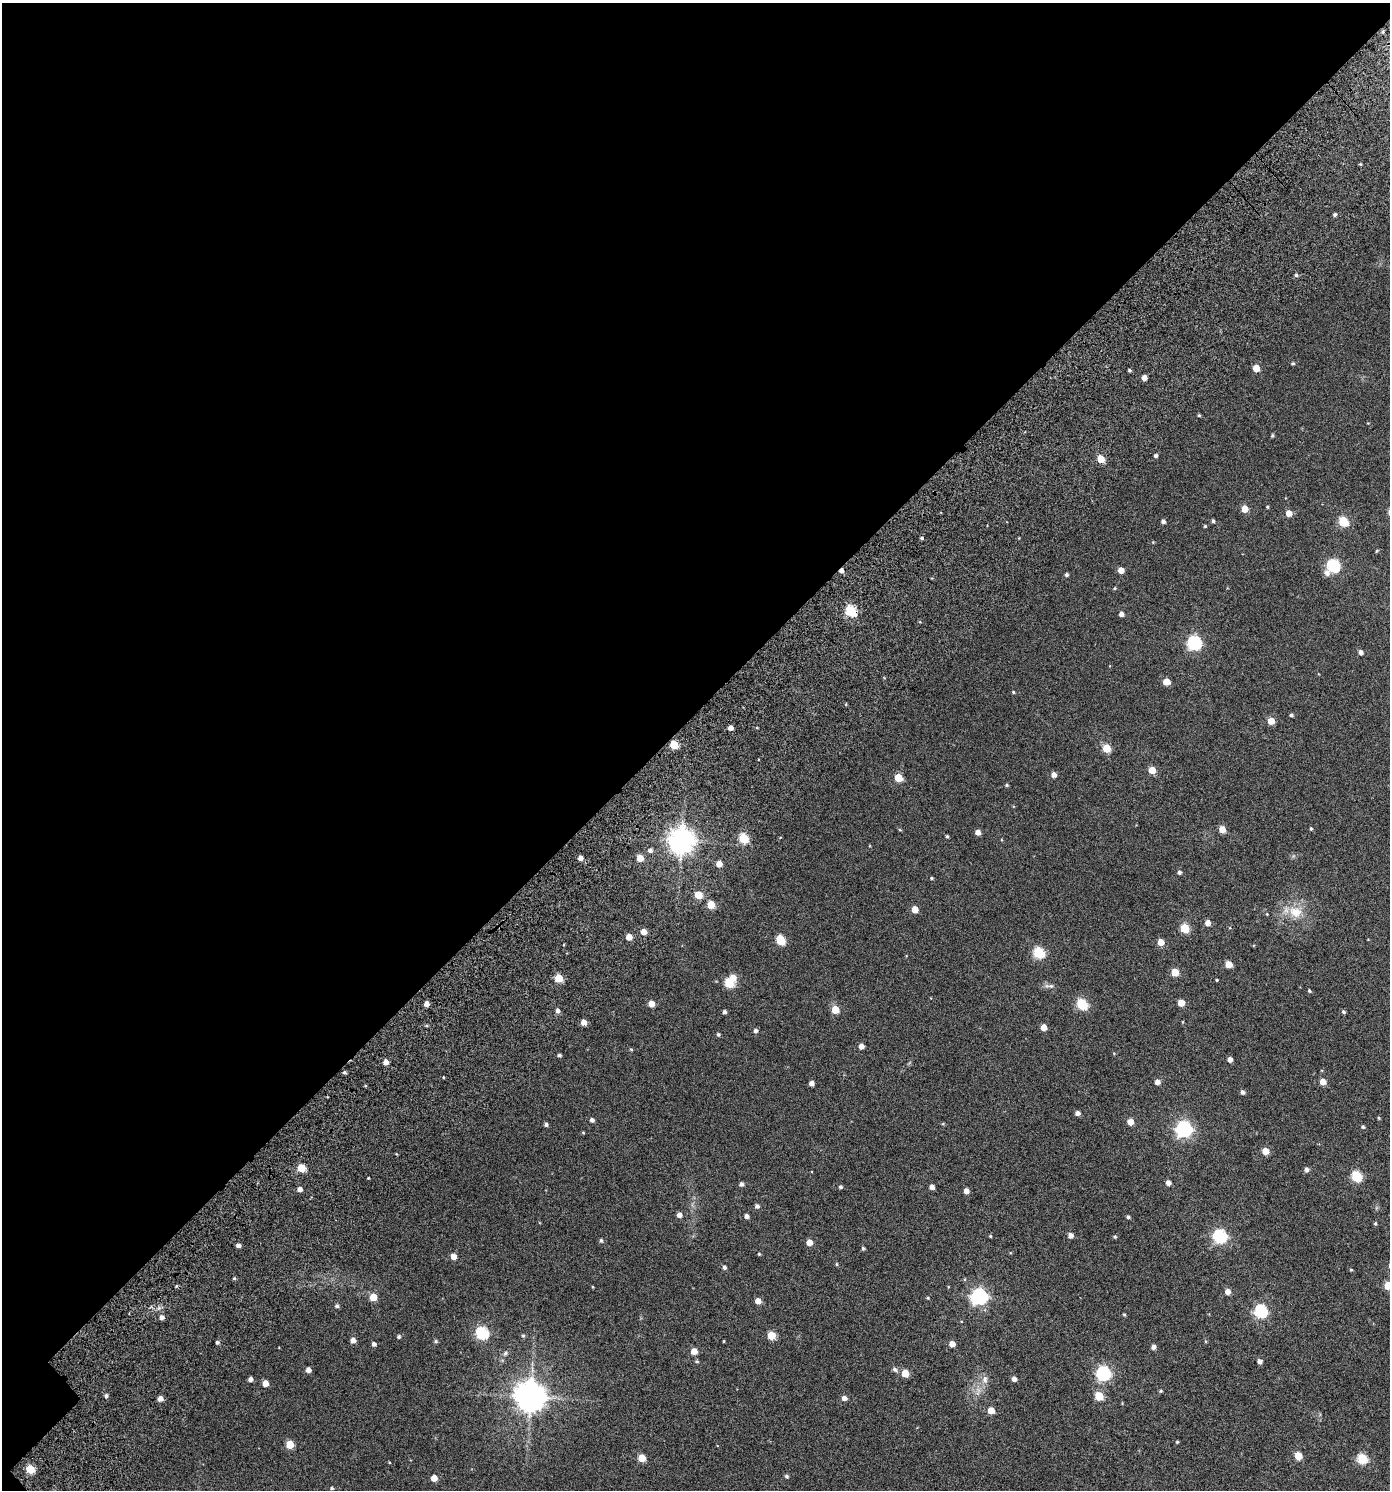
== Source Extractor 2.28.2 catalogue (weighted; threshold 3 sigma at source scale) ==
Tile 1 of 2 x 2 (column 1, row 1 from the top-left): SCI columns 173-1560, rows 1633-3120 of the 3261 x 3269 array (HDU 1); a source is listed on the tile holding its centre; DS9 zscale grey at full resolution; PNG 1392 x 1492 px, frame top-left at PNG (2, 3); no overlay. Shown black and unused: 48% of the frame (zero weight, under 3 of 6 exposures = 13% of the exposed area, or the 3 px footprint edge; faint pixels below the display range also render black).
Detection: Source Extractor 2.28.2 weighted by HDU 2 'WHT'; one run over the whole footprint, this tile lists its part. Background 0.0296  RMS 0.013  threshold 0.0536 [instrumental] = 3 sigma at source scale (4.09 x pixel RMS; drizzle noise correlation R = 1.36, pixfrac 0.8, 0.0396/0.0396 arcsec/px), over >= 5 px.
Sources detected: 183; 1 inside a brighter object's white glare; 1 cosmic-ray / hot-pixel residue — not listed; the other 181 listed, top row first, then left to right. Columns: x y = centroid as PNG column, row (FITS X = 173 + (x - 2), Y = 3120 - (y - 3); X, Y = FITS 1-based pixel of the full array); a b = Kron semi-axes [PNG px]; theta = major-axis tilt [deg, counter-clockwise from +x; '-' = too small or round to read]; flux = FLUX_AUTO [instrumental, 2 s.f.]
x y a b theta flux
1335 215 4 4 - 2
1296 275 4 4 - 1.9
1293 363 4 4 - 1.3
1256 368 5 5 - 17
1129 370 4 3 - 1.6
1144 378 4 4 - 6.8
1199 415 4 3 - 1.3
1272 436 5 3 - 1.3
1156 456 4 4 - 2.2
1101 459 5 5 - 25
1267 507 4 3 - 1
1245 509 5 5 - 15
1289 513 5 5 - 10
1163 521 4 4 - 3.4
1213 521 4 3 - 1.8
1343 521 5 5 - 54
1205 526 4 4 - 1.2
922 538 4 4 - 1.7
1153 542 4 4 - 0.82
1377 551 5 3 - 1
1333 566 6 6 - 130
1121 570 5 4 - 10
1327 573 7 7 - 5.4
1066 575 4 4 - 2.1
1115 588 5 3 - 0.98
851 611 6 5 - 88
1121 614 4 4 - 4.9
1194 643 6 6 - 180
1361 652 5 4 - 4.2
1166 682 5 5 - 13
1013 692 4 3 - 1.1
1291 715 4 3 - 1.9
1271 721 5 5 - 17
730 728 4 4 - 6
674 744 5 5 - 29
1107 748 5 5 - 28
1152 770 5 5 - 20
1054 775 5 5 - 5.7
898 778 5 5 - 30
1006 785 4 4 - 1.4
1222 829 5 5 - 14
1311 829 4 3 - 1.4
900 830 5 3 - 0.98
978 832 4 4 - 7.2
947 836 4 3 - 1.4
743 838 5 5 - 51
681 841 8 8 - 1100
650 851 6 5 - 3.4
580 858 4 4 - 6.5
640 858 5 4 - 16
719 864 5 5 - 9.7
1179 872 4 4 - 2.4
931 878 4 3 - 1.3
698 895 5 5 - 25
711 905 5 5 - 24
915 909 5 5 - 14
1295 912 19 14 -30 20
1208 923 5 4 - 7.2
1185 928 5 5 - 42
644 932 5 5 - 10
629 937 5 5 - 12
781 940 6 5 - 44
1161 942 5 5 - 13
1039 953 6 5 - 80
1229 964 5 5 - 16
1175 972 5 5 - 20
559 978 5 5 - 31
1217 980 3 3 - 1.1
729 983 5 5 - 47
1050 986 14 5 -5 3.8
1309 991 4 3 - 1.3
1181 1003 5 5 - 15
426 1004 4 4 - 6.4
652 1004 5 5 - 11
1082 1004 6 5 - 75
835 1010 5 5 - 24
557 1011 5 5 - 3.4
724 1012 4 3 - 2.5
1344 1012 5 4 - 1.9
584 1022 5 5 - 8.8
1044 1027 5 4 - 10
756 1031 5 4 - 3.2
718 1034 4 4 - 1.8
861 1046 4 4 - 6.6
631 1049 5 3 - 0.96
559 1055 4 3 - 1.9
1230 1059 4 4 - 5.4
386 1062 5 4 - 6.8
344 1072 5 4 - 1.8
443 1077 3 2 - 0.76
1157 1082 5 5 - 5.7
1323 1082 5 5 - 10
811 1083 4 4 - 4.7
1243 1092 5 4 - 3
1078 1113 5 4 - 4.2
1379 1118 4 4 - 1.1
592 1120 4 4 - 3.4
1130 1122 5 4 - 13
546 1124 4 4 - 2.5
1363 1127 4 4 - 1.6
1184 1129 6 6 - 280
583 1133 5 3 - 0.91
1265 1151 5 5 - 15
301 1168 5 5 - 32
1307 1170 5 5 - 3.5
1356 1176 6 5 - 70
1168 1183 5 4 - 5.2
741 1184 4 4 - 3.4
840 1187 4 4 - 2.1
932 1187 4 4 - 4.9
300 1189 5 4 - 5.1
966 1191 5 4 - 6.1
757 1206 5 5 - 3
679 1215 5 5 - 5.1
746 1216 4 4 - 3.9
1128 1217 4 4 - 2
1375 1223 5 4 - 1.4
990 1236 4 3 - 1.1
1071 1236 5 5 - 5.5
1220 1236 6 6 - 170
1115 1237 5 4 - 1.4
601 1240 5 4 - 1.7
809 1242 5 4 - 11
238 1246 4 4 - 3.4
863 1248 5 4 - 1.6
759 1254 4 4 - 1.1
453 1257 5 5 - 8.2
836 1264 5 3 - 1
724 1267 5 4 - 2.7
1351 1270 4 3 - 1
234 1278 4 4 - 1.3
1388 1286 5 5 - 27
1227 1292 5 5 - 7.5
979 1296 7 6 - 310
373 1297 5 5 - 19
928 1298 4 3 - 0.92
758 1301 5 5 - 9.5
337 1306 5 5 - 2.4
1261 1311 6 6 - 130
1124 1314 5 3 - 1
162 1317 5 4 - 4.6
482 1333 6 6 - 130
771 1335 5 5 - 26
523 1336 6 4 -74 1.7
399 1337 4 4 - 1.9
353 1340 4 4 - 7
436 1341 5 4 - 1.6
724 1341 3 2 - 0.76
217 1342 5 4 - 1.9
374 1344 5 4 - 3.3
952 1344 4 4 - 8.8
1153 1347 5 4 - 4
694 1351 5 5 - 12
505 1353 8 5 42 2.6
697 1361 5 4 - 1.2
1260 1361 5 4 - 4.3
308 1370 5 4 - 5.6
895 1370 9 5 -43 2.6
905 1373 5 5 - 21
1103 1373 6 6 - 200
250 1379 4 4 - 4
985 1379 11 7 -85 5.4
1014 1379 5 4 - 4.6
265 1383 5 4 - 11
1161 1391 5 4 - 1.3
106 1396 5 4 - 2.4
1099 1396 5 5 - 34
530 1397 9 9 - 1700
160 1398 4 4 - 7.7
844 1398 5 4 - 5.8
991 1410 5 5 - 15
1177 1442 4 4 - 1.1
290 1444 5 5 - 28
1298 1456 5 5 - 22
642 1458 5 5 - 19
1362 1459 5 5 - 62
389 1462 4 3 - 0.76
30 1469 5 5 - 35
787 1476 4 4 - 1.8
434 1478 5 4 - 11
332 1488 4 4 - 1.5
Overlapping masked pixels (flux is a lower limit): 1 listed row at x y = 851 611
Isophote crosses this tile's border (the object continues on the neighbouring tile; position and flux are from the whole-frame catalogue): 1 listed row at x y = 1388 1286